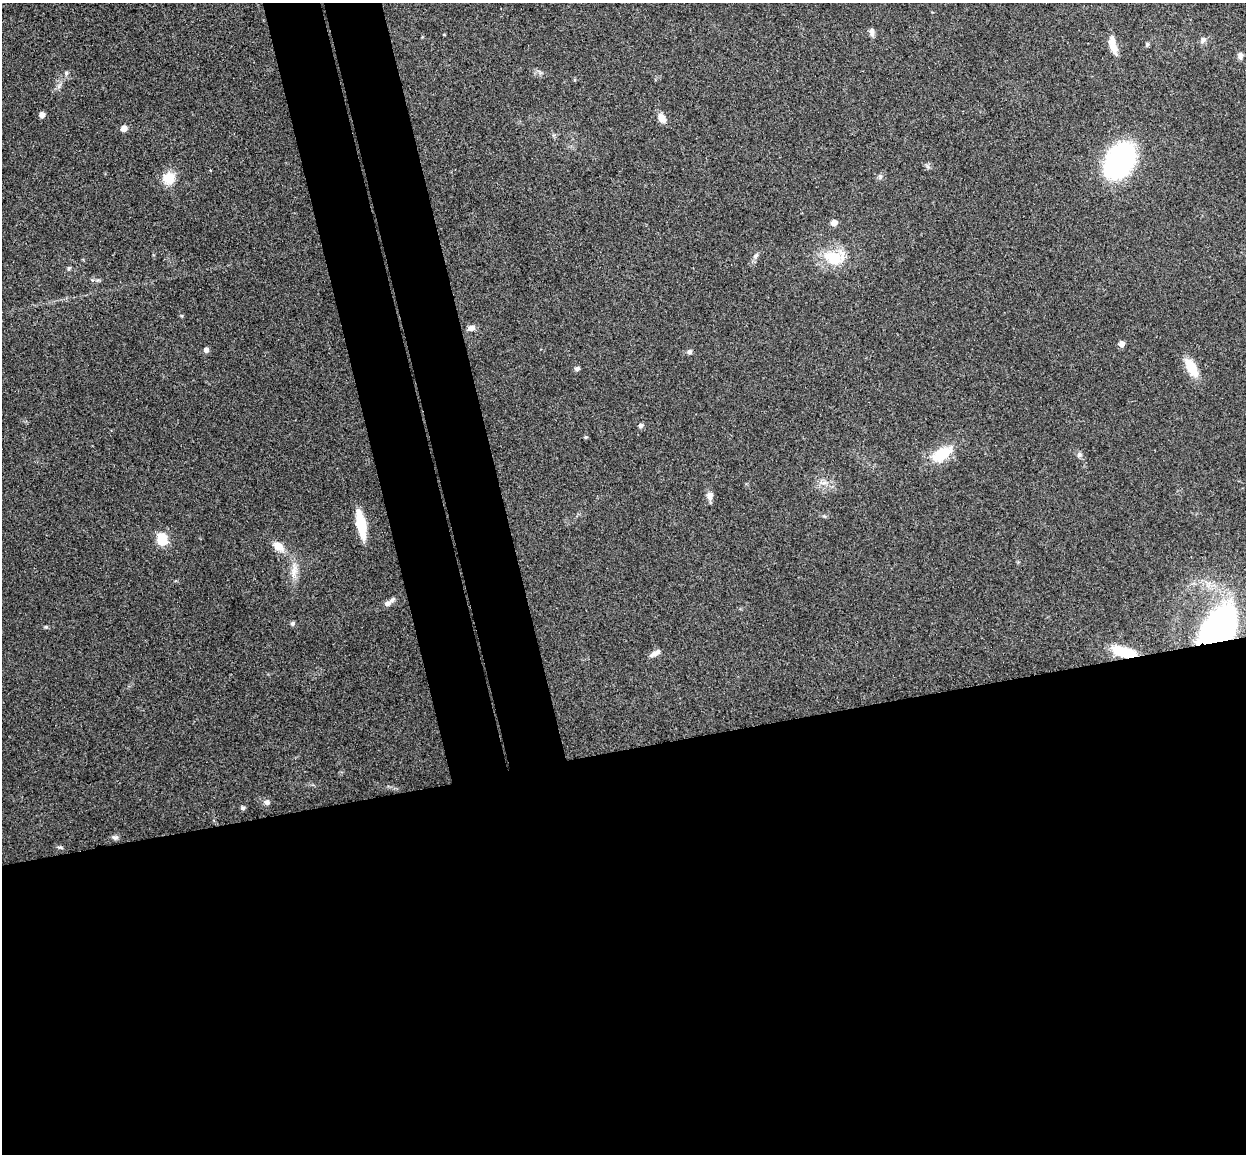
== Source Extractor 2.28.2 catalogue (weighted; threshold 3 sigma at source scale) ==
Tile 15 of 4 x 4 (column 3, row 4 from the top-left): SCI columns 2543-3786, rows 154-1305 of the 5086 x 5029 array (HDU 1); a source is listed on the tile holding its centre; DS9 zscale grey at full resolution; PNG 1248 x 1156 px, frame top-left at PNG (2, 3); no overlay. Shown black and unused: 41% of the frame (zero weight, under 3 of 4 exposures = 5% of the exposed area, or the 3 px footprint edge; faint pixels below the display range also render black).
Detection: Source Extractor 2.28.2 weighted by HDU 2 'WHT'; one run over the whole footprint, this tile lists its part. Background 0.0705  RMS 0.0075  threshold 0.0339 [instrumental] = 3 sigma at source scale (4.5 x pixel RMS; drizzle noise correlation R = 1.50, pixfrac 1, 0.05/0.05 arcsec/px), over >= 5 px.
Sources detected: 42; all 42 listed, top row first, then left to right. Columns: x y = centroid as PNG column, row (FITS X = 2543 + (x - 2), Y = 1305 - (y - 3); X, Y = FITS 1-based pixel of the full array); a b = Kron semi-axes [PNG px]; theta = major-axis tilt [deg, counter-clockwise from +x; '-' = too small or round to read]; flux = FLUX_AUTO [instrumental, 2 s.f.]
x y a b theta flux
872 32 11 6 -82 2.7
1203 40 8 7 - 2.4
1147 44 5 4 - 1.4
1113 46 21 9 -70 8.2
1240 55 9 6 86 2.5
66 73 5 5 - 1.2
42 115 5 4 - 5.4
662 118 10 8 -60 6.3
124 128 6 5 - 4.9
1120 161 24 17 57 170
880 177 8 4 90 1.3
169 178 7 7 - 25
834 223 6 5 - 5.4
756 256 10 5 53 2.3
833 258 27 18 -17 23
69 268 6 5 - 1
471 328 9 7 17 3.3
1122 344 6 5 - 3.7
206 350 5 5 - 3.1
689 352 7 6 - 1.6
1191 368 22 10 -60 16
577 369 5 4 - 2.3
641 425 6 5 - 2
585 437 5 4 - 0.89
942 454 27 14 31 22
1079 455 7 7 - 1.9
823 483 7 5 0 2.3
710 496 12 8 -89 3.7
361 524 26 8 -79 24
162 539 15 11 -68 14
278 546 14 10 -37 7.4
294 570 21 6 82 6.6
387 603 10 7 20 3.4
292 623 6 5 - 1.3
46 627 5 4 - 0.87
1218 631 35 20 56 260
1124 652 29 11 -14 22
655 653 15 5 29 3.5
267 802 8 7 - 2.4
242 808 5 4 - 1.8
115 837 9 6 -15 1.9
60 847 6 4 -32 1.1
Overlapping masked pixels (flux is a lower limit): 2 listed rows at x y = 1218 631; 1124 652